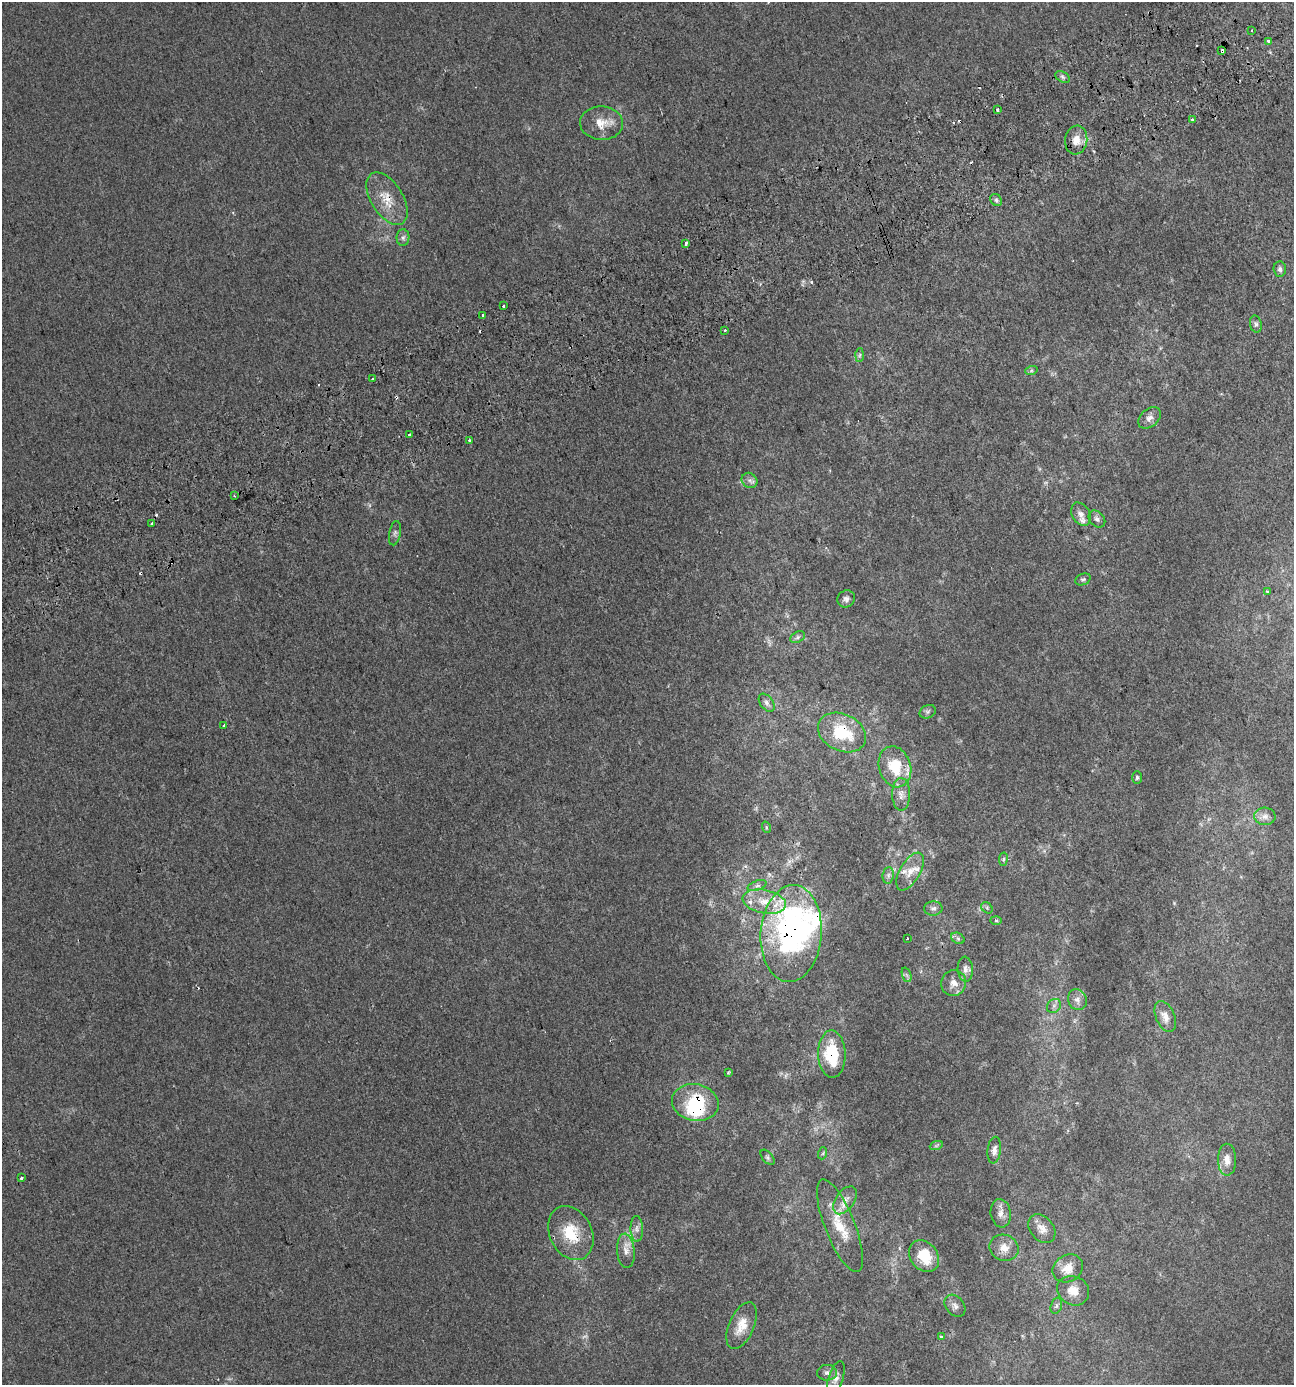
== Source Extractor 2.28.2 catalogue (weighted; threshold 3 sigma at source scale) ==
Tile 10 of 4 x 4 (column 2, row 3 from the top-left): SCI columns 1396-2687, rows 1436-2818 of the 5420 x 5628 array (HDU 1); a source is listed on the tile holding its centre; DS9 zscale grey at full resolution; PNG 1296 x 1387 px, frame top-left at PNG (2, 2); each listed source drawn as its Kron ellipse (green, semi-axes under 4 px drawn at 4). Shown black and unused: <1% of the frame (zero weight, under 2 of 3 exposures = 2% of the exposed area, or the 3 px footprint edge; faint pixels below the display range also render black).
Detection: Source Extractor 2.28.2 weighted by HDU 2 'WHT'; one run over the whole footprint, this tile lists its part. Background 0.00187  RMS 0.0055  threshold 0.0245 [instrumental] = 3 sigma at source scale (4.5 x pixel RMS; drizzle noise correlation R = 1.50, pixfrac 1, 0.0396/0.0396 arcsec/px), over >= 5 px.
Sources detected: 103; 2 too faint to see at this stretch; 2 inside a brighter object's white glare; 9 cosmic-ray / hot-pixel residue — neither listed nor drawn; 5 inside a brighter listed object's ellipse — not listed separately; the other 85 listed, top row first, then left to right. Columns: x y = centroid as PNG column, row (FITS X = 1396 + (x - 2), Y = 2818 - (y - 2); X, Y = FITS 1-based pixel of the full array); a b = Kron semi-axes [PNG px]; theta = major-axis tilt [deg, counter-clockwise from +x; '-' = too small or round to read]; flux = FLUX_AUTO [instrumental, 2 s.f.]
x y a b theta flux
1251 30 3 2 - 0.54
1268 41 3 3 - 2.3
1222 51 4 3 - 45
1062 77 8 5 -28 1.5
997 110 3 3 - 2.3
1192 119 3 2 - 1.1
602 123 21 17 -2 9.4
1076 140 14 11 81 6.4
387 199 29 16 -58 12
996 200 6 5 - 1.2
403 238 8 6 89 1.7
685 243 4 3 - 9.4
1280 269 7 6 - 1.5
503 306 3 3 - 1.4
482 315 3 3 - 4.7
1256 324 8 6 -76 1.4
724 330 3 3 - 1.9
860 355 7 4 88 0.98
1031 371 6 4 19 0.88
372 379 3 2 - 1
1149 418 13 9 41 3.2
410 435 3 3 - 4.9
469 440 3 3 - 3.1
750 480 8 7 - 2.1
234 496 3 2 - 0.54
1081 514 12 8 -60 3.2
1097 519 9 7 -46 2
152 524 3 3 - 2.4
395 533 12 5 78 1.7
1083 579 8 5 23 1.2
1268 592 4 3 - 4.2
846 599 9 8 - 2.2
798 637 8 5 28 1.4
767 703 10 6 -53 2.1
928 712 8 6 25 1.4
224 725 3 3 - 1.7
842 732 25 18 -26 27
895 767 21 16 -72 18
1137 777 6 5 - 0.96
901 794 16 9 90 4.2
1265 816 11 8 -2 3.2
766 827 6 3 -72 0.63
1003 859 7 3 82 0.85
910 872 21 10 60 7.3
888 875 8 5 82 1.7
757 886 10 4 19 1.7
764 902 22 11 -11 11
933 908 9 7 4 2
987 908 6 5 - 1
996 920 5 3 - 0.67
791 933 48 30 86 140
907 938 3 2 - 0.57
958 938 7 5 -30 1.3
965 969 12 7 -86 3.1
907 975 7 4 -70 1.2
954 983 13 12 - 4.8
1077 1000 11 9 -67 3.1
1054 1006 8 6 45 1.7
1165 1017 16 9 -67 5.1
832 1054 23 13 -87 26
728 1072 3 2 - 0.69
695 1103 23 18 -12 32
936 1146 7 4 19 0.85
994 1150 13 6 83 2.9
823 1153 6 4 72 0.73
768 1157 9 5 -49 1.2
1227 1160 16 9 90 5.2
22 1178 3 3 - 3.2
845 1200 15 9 56 4.7
1001 1213 14 10 -81 3.7
840 1226 49 15 -68 18
637 1229 13 6 -88 2.5
1042 1229 16 11 -49 4.8
571 1233 28 21 -64 20
1004 1248 15 13 -21 5.8
626 1251 17 9 -85 5
924 1256 17 13 -51 16
1068 1268 16 13 31 7.4
1073 1291 16 14 -29 7.2
955 1306 12 9 -50 2.6
1056 1306 8 5 73 1.4
742 1326 25 12 67 9.9
941 1337 3 3 - 2.5
827 1373 10 8 -1 2.3
836 1378 17 7 71 3.5
Overlapping masked pixels (flux is a lower limit): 7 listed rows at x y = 1222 51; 387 199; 842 732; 791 933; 832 1054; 695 1103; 571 1233
Isophote crosses this tile's border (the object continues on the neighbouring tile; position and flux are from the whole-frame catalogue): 1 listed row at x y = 836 1378
Unlisted compact peaks at least as high as the median listed source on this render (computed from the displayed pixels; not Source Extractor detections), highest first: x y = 811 282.